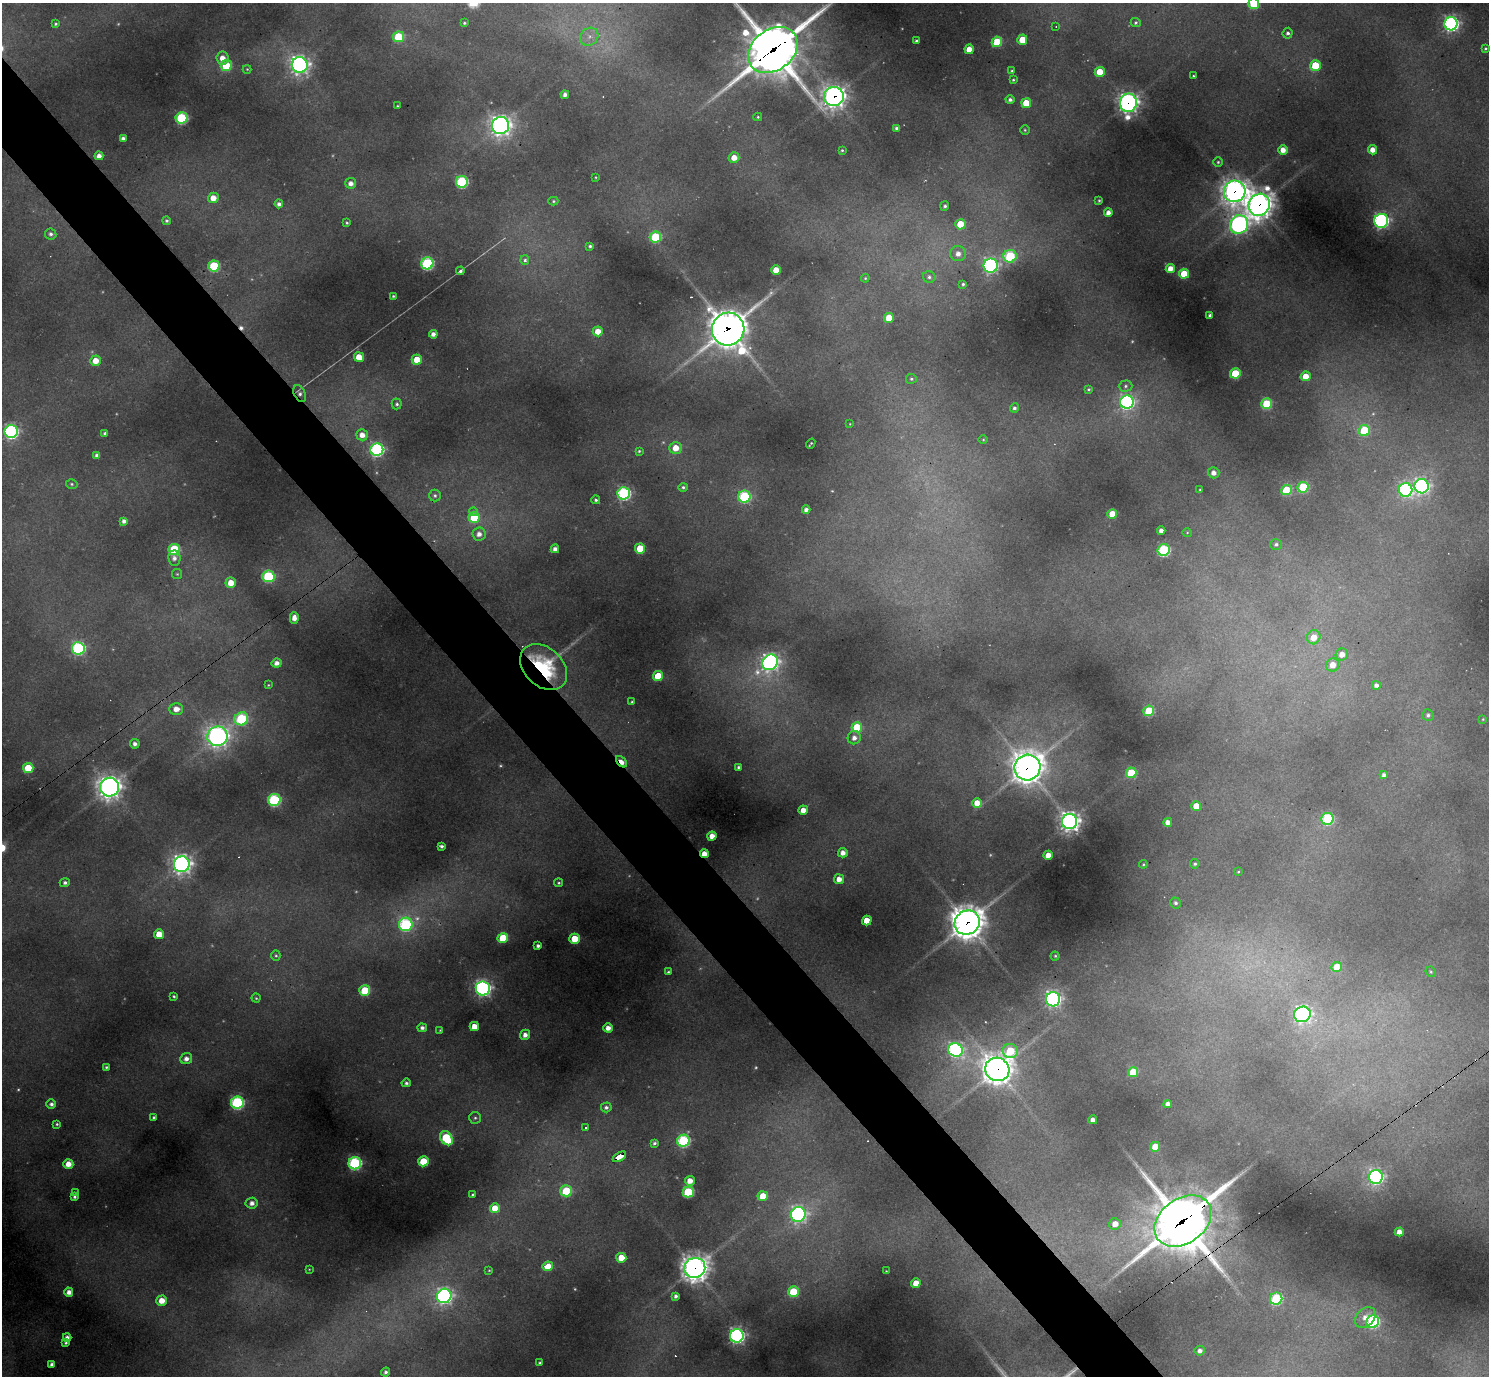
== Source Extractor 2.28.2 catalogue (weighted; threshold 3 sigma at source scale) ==
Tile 11 of 4 x 4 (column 3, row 3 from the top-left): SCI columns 2976-4462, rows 1670-3043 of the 5951 x 5947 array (HDU 1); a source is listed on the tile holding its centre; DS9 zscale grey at full resolution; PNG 1491 x 1378 px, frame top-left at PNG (2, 3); each listed source drawn as its Kron ellipse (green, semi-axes under 4 px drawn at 4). Shown black and unused: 5% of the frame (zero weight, under 2 of 3 exposures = <1% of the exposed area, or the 3 px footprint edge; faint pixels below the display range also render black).
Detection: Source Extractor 2.28.2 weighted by HDU 2 'WHT'; one run over the whole footprint, this tile lists its part. Background 0.385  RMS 0.013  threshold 0.0569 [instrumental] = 3 sigma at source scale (4.5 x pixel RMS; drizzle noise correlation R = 1.50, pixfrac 1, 0.05/0.05 arcsec/px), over >= 5 px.
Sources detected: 280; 12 too faint to see at this stretch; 4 cosmic-ray / hot-pixel residue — neither listed nor drawn; the other 264 listed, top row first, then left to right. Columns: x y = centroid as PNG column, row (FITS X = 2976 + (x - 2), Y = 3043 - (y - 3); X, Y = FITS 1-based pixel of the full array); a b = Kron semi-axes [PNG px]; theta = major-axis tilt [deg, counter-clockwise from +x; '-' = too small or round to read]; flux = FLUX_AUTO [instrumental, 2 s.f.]
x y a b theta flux
1254 4 5 5 - 77
1136 22 5 4 - 2.6
464 23 4 3 - 1.8
56 24 4 4 - 2
1451 24 6 6 - 450
1056 27 4 3 - 0.96
1288 33 5 5 - 3.4
398 37 5 5 - 72
589 37 9 8 - 8.9
1022 40 5 5 - 30
916 41 3 3 - 2.7
997 42 5 5 - 56
969 49 4 4 - 17
1485 49 4 3 - 2.1
773 50 27 20 37 6600
222 58 6 6 - 14
300 65 8 8 - 670
226 66 5 5 - 62
1315 66 5 5 - 58
247 69 4 4 - 1.3
1012 71 3 3 - 1.6
1100 72 5 5 - 26
1193 76 3 3 - 1.4
1013 80 3 3 - 1.5
565 95 4 4 - 6.1
834 96 10 9 - 890
1010 100 4 4 - 4.1
1026 103 5 5 - 36
1128 103 9 8 - 700
397 106 3 2 - 1.2
758 117 4 4 - 1.7
182 118 6 5 - 170
500 125 8 8 - 810
896 128 4 3 - 2.8
1025 130 4 4 - 1.8
123 139 4 4 - 6
842 150 3 3 - 1.6
1283 150 5 4 - 13
1373 150 4 4 - 14
99 156 4 4 - 8.2
734 158 5 5 - 15
1218 162 4 4 - 2
595 177 3 2 - 1
462 182 6 6 - 210
351 183 5 5 - 8.3
1235 191 11 10 - 1200
213 198 5 5 - 16
553 201 5 4 - 1.9
1099 201 4 3 - 1.7
279 204 4 4 - 4.3
1259 205 11 10 - 1600
945 206 5 4 - 2.9
1108 213 4 4 - 7.9
166 221 4 4 - 2.5
1381 221 7 7 - 390
347 223 3 3 - 1.7
960 224 5 5 - 44
1239 224 9 9 - 480
51 234 6 5 - 4
655 237 6 5 - 91
590 246 4 3 - 2.7
958 254 8 7 - 9.9
1010 256 6 6 - 130
525 260 5 4 - 5
427 263 6 6 - 210
214 266 5 5 - 110
991 266 7 7 - 410
1170 268 4 4 - 13
776 270 5 4 - 24
460 271 4 3 - 2.8
1184 274 5 5 - 39
929 277 6 5 - 3.3
865 278 4 4 - 1.3
963 284 3 3 - 2.1
393 296 3 3 - 1.6
1210 315 3 3 - 3.1
889 318 5 5 - 37
728 329 16 16 - 3200
598 331 5 5 - 18
433 334 4 4 - 7
359 357 5 5 - 26
417 360 5 5 - 25
95 361 5 5 - 19
1235 373 5 5 - 71
1306 376 5 5 - 22
911 379 5 5 - 2.1
1126 386 7 5 3 3.1
1089 389 4 4 - 1.7
300 393 9 5 -64 4.8
1127 402 7 6 - 370
397 404 5 5 - 2.8
1267 404 5 5 - 75
1014 408 4 4 - 2.9
850 424 4 2 - 0.8
1364 430 5 5 - 79
11 432 6 6 - 360
105 433 4 4 - 2.7
362 435 5 5 - 12
983 439 5 3 - 1.2
811 444 5 2 - 1.4
676 448 6 6 - 20
377 450 6 6 - 310
639 451 3 3 - 1.6
97 455 4 4 - 5
1214 473 5 5 - 8.8
72 484 6 4 -17 2.1
1422 486 7 7 - 440
683 487 5 4 - 2.7
1303 487 5 5 - 99
1200 490 4 3 - 1.6
1287 490 5 5 - 77
1406 490 7 6 - 280
624 493 6 6 - 270
435 496 6 6 - 2.8
744 496 6 6 - 170
596 500 4 4 - 2.8
806 510 4 4 - 6.2
474 512 4 4 - 4
1112 514 5 5 - 29
474 517 5 5 - 55
124 521 4 4 - 5.5
1161 530 4 4 - 6.9
1187 532 5 3 - 1.1
479 534 6 6 - 8.8
1276 544 6 5 - 3.2
640 548 5 5 - 43
174 549 6 5 - 100
555 549 4 4 - 6.6
1164 550 6 6 - 190
174 558 7 6 - 6.1
177 574 5 5 - 1.8
268 576 6 6 - 150
231 583 5 5 - 19
294 618 6 4 -87 9.4
1314 637 7 6 - 18
78 648 6 6 - 250
1342 654 6 6 - 12
770 662 8 7 - 600
277 663 5 4 - 7.6
1333 665 7 6 - 16
544 667 27 19 -43 160
658 676 5 5 - 46
268 685 4 4 - 1.2
1376 685 4 4 - 5.1
632 702 3 3 - 1.7
176 709 7 6 - 12
1149 711 5 5 - 70
1428 715 6 5 - 3.3
241 719 7 6 - 120
1483 719 4 4 - 1.3
857 727 5 5 - 55
217 736 10 9 - 750
854 738 6 6 - 8.1
135 744 5 5 - 5.3
621 762 7 4 -46 26
738 767 3 3 - 2.2
1027 767 13 12 - 2000
28 768 5 5 - 41
1131 773 5 5 - 60
1384 775 4 4 - 5
109 787 10 9 - 1000
274 800 6 6 - 190
977 803 5 5 - 21
1196 806 5 5 - 23
803 810 5 4 - 14
1327 819 6 6 - 170
1070 821 7 7 - 850
1168 822 4 4 - 9.2
712 836 4 4 - 14
441 846 4 3 - 3.2
843 853 5 4 - 9.8
704 854 4 4 - 15
1048 855 4 4 - 18
182 864 8 8 - 730
1143 864 4 4 - 1.4
1195 864 5 4 - 2.4
1238 872 3 2 - 0.97
839 879 5 5 - 12
65 883 5 4 - 3.6
559 883 4 4 - 2
1175 903 5 5 - 3.6
867 921 5 4 - 26
967 923 13 11 33 2300
406 924 7 6 - 220
159 934 5 5 - 23
503 938 5 5 - 52
575 939 5 5 - 33
538 946 4 3 - 3.6
276 956 5 4 - 2
1055 956 4 4 - 1.7
1337 967 5 5 - 29
668 972 4 4 - 2
1431 972 5 4 - 1.8
483 988 7 7 - 500
365 990 5 5 - 60
174 996 3 3 - 2
256 998 4 4 - 1.7
1053 999 7 7 - 460
1302 1014 8 7 - 420
474 1026 4 4 - 17
422 1028 4 4 - 4.8
608 1028 4 4 - 10
440 1030 3 3 - 1
525 1035 5 5 - 8.3
955 1050 7 6 - 370
1010 1051 8 7 - 65
186 1059 6 5 - 7.9
106 1067 4 4 - 2.2
997 1069 12 11 - 1800
1133 1072 5 5 - 50
406 1083 4 4 - 3
237 1103 6 6 - 240
51 1104 5 4 - 4.3
1168 1104 4 4 - 7.9
606 1107 5 5 - 3.6
154 1117 3 3 - 2.1
475 1118 6 6 - 2.8
1093 1120 4 4 - 8.3
57 1124 3 3 - 1.7
585 1127 3 3 - 4.1
446 1138 8 5 -53 84
683 1141 6 6 - 210
654 1143 3 3 - 2.8
1155 1147 5 5 - 30
619 1157 7 4 33 51
423 1161 5 5 - 48
355 1163 6 6 - 250
68 1164 5 5 - 16
1376 1177 7 7 - 410
690 1181 5 5 - 13
566 1191 6 5 - 78
688 1192 5 5 - 110
76 1193 4 3 - 1.3
473 1194 3 3 - 1.7
763 1196 5 4 - 26
74 1197 4 3 - 2.7
252 1203 6 5 - 8.1
495 1208 5 5 - 25
798 1214 7 7 - 440
1183 1221 31 22 36 6200
1115 1224 6 5 - 14
1399 1232 4 4 - 11
621 1258 5 5 - 27
548 1266 5 5 - 36
695 1268 10 10 - 1400
309 1269 4 3 - 1.2
489 1270 3 3 - 0.92
886 1271 2 2 - 0.75
916 1283 5 4 - 20
69 1292 4 4 - 8.6
793 1292 5 5 - 74
444 1296 7 7 - 530
676 1296 4 3 - 3.9
1276 1299 6 6 - 160
162 1301 5 5 - 19
1365 1318 12 8 47 13
1373 1322 6 6 - 230
737 1336 7 6 - 470
67 1337 4 4 - 5.8
66 1343 3 3 - 2.1
1200 1351 5 5 - 6.7
540 1363 3 3 - 2.2
52 1364 4 4 - 4.4
386 1372 4 4 - 4.2
Overlapping masked pixels (flux is a lower limit): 16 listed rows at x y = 773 50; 834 96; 1128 103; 1235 191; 1259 205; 728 329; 300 393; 544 667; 621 762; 1027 767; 704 854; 967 923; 997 1069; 619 1157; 1183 1221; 695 1268
Isophote crosses this tile's border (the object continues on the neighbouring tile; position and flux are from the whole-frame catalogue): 2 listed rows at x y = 1254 4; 773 50